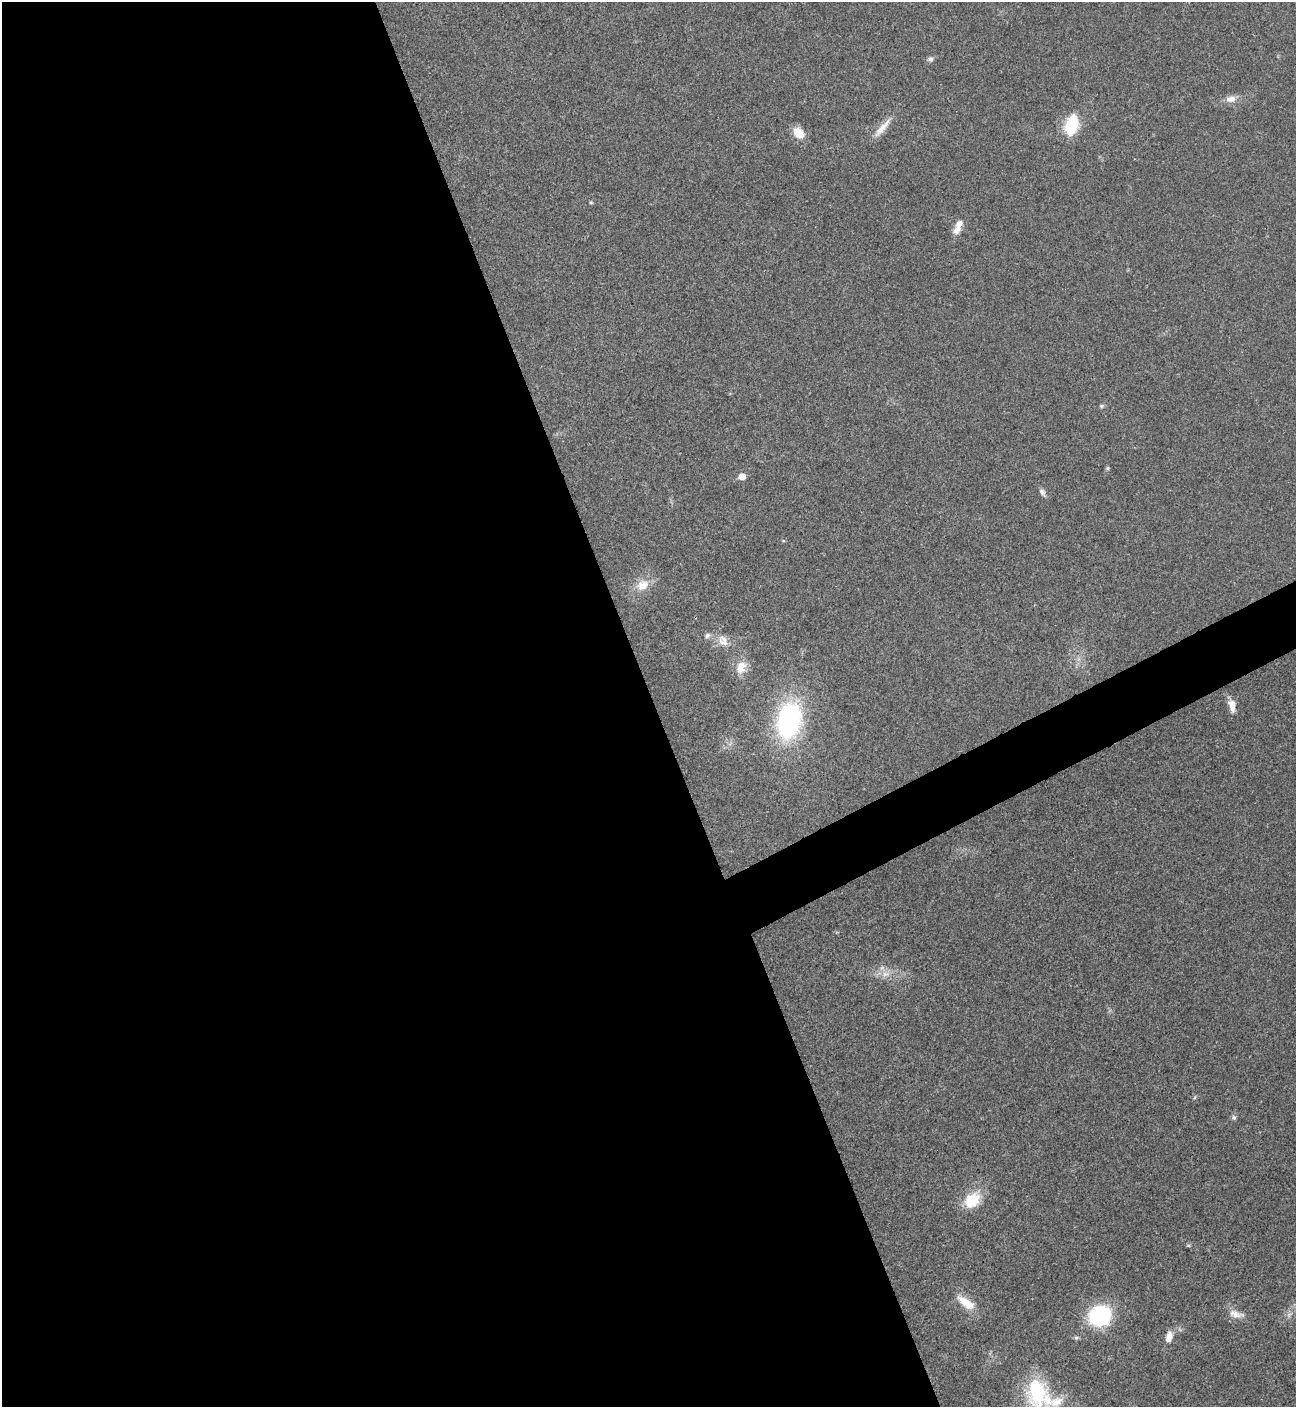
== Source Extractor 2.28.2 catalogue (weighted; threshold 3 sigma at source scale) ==
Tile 9 of 4 x 4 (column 1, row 3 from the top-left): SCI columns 288-1581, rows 1409-2813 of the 5619 x 5629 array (HDU 1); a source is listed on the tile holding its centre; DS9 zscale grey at full resolution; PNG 1298 x 1409 px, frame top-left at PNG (2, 2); no overlay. Shown black and unused: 53% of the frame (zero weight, under 3 of 4 exposures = <1% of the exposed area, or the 3 px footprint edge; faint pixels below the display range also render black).
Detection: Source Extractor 2.28.2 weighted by HDU 2 'WHT'; one run over the whole footprint, this tile lists its part. Background 0.0204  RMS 0.004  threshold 0.0181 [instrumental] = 3 sigma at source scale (4.5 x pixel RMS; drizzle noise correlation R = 1.50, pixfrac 1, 0.05/0.05 arcsec/px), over >= 5 px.
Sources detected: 28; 1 too faint to see at this stretch — not listed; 2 inside a brighter listed object's ellipse — not listed separately; the other 25 listed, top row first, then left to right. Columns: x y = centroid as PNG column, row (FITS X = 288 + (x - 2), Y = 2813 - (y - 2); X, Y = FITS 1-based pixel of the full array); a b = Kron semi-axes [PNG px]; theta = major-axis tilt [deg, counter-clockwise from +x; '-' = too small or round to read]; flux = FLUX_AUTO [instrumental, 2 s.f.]
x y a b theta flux
930 59 7 6 - 1.2
1231 99 16 10 4 3.1
1071 125 16 10 75 24
882 128 30 8 50 5
798 133 13 9 -44 6.5
591 202 5 4 - 0.49
957 229 17 9 62 3.6
1101 406 7 5 16 0.74
1107 468 5 5 - 0.67
742 477 6 5 - 4.6
1042 492 10 6 -58 1.5
643 585 19 14 30 6.4
707 636 8 6 42 1.3
723 641 17 13 -60 4.4
741 667 19 13 69 5.4
1233 708 16 8 89 3.4
789 720 31 20 78 75
1234 1118 6 6 - 0.97
972 1200 23 15 46 12
1188 1245 5 5 - 0.52
966 1303 28 11 -35 7.3
1236 1314 21 9 -14 3.7
1100 1316 17 15 27 49
1169 1337 14 8 74 3.4
1038 1393 43 27 -66 29
Isophote crosses this tile's border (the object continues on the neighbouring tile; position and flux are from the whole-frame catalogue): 1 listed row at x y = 1038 1393